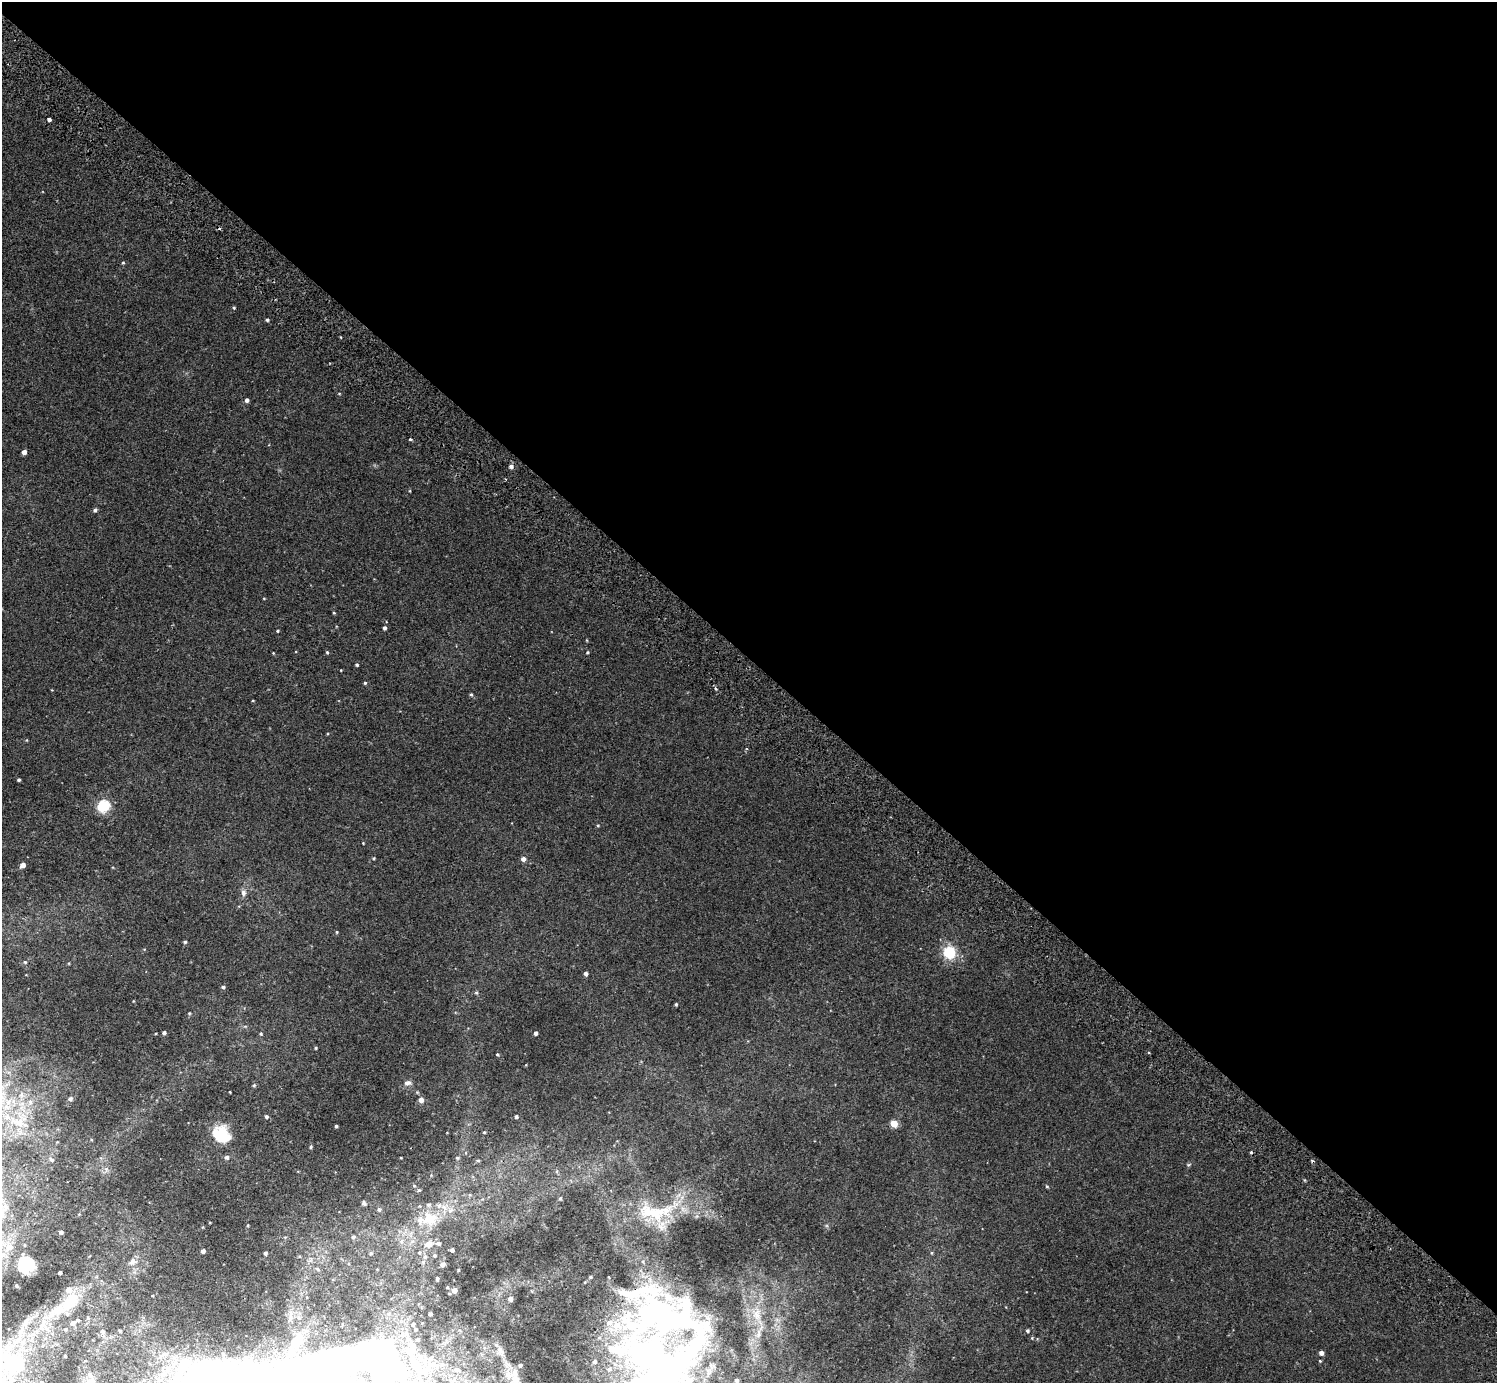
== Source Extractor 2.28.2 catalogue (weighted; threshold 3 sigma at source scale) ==
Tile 3 of 4 x 4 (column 3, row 1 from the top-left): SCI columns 3034-4528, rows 4348-5728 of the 6070 x 6072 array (HDU 1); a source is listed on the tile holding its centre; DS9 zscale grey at full resolution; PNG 1499 x 1385 px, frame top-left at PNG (2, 2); no overlay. Shown black and unused: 48% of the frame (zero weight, under 2 of 3 exposures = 3% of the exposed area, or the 3 px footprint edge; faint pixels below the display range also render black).
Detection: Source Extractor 2.28.2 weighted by HDU 2 'WHT'; one run over the whole footprint, this tile lists its part. Background 0.00818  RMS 0.0055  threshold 0.0245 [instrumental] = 3 sigma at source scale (4.5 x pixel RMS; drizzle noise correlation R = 1.50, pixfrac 1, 0.05/0.05 arcsec/px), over >= 5 px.
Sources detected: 158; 1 inside a brighter object's white glare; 3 cosmic-ray / hot-pixel residue — not listed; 24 inside a brighter listed object's ellipse — not listed separately; the other 130 listed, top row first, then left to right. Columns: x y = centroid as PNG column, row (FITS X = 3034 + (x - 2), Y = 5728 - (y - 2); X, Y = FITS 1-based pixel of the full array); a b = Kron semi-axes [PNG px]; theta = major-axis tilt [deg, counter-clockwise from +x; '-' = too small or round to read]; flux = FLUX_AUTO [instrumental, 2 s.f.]
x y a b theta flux
49 119 4 3 - 4.4
123 263 4 4 - 0.56
234 308 4 3 - 0.58
267 320 4 4 - 0.81
339 393 4 3 - 0.44
247 400 4 4 - 1.8
410 439 4 4 - 0.84
24 452 4 4 - 2.8
511 466 5 4 - 1.7
95 510 5 4 - 1.1
264 598 4 3 - 0.37
334 613 4 3 - 0.54
384 628 4 3 - 1.4
277 631 4 3 - 0.59
587 640 4 3 - 0.4
327 652 4 4 - 0.64
587 652 4 3 - 0.63
273 653 3 3 - 0.39
357 665 3 3 - 0.79
341 670 3 2 - 0.34
365 683 4 3 - 0.65
716 688 5 3 - 0.72
471 694 5 4 - 0.8
253 701 3 2 - 0.41
26 740 4 4 - 0.46
19 780 3 3 - 0.98
103 806 10 9 - 19
598 825 4 4 - 0.55
363 843 3 2 - 0.37
374 858 4 3 - 0.6
523 859 5 4 - 2.3
22 865 5 4 - 3.7
243 893 10 7 -84 2.2
337 932 4 3 - 0.55
185 942 4 3 - 0.91
949 952 11 10 - 19
25 962 5 4 - 0.76
69 963 5 3 - 0.45
585 973 4 3 - 1.7
223 987 4 4 - 1.1
476 993 5 4 - 0.76
676 1004 3 3 - 0.81
189 1013 5 4 - 0.58
245 1026 6 4 0 0.75
164 1033 4 4 - 1.5
535 1033 4 3 - 1.4
261 1034 5 4 - 0.77
316 1048 3 3 - 0.53
497 1054 4 4 - 0.72
407 1083 9 6 10 2.2
254 1085 5 4 - 0.77
230 1092 3 2 - 0.42
21 1095 9 6 72 2.1
70 1099 5 4 - 1.5
421 1100 4 4 - 3.8
30 1102 7 6 - 1.6
266 1117 4 4 - 1
516 1117 4 3 - 1.4
19 1122 14 11 -31 6.9
894 1123 5 4 - 16
336 1126 3 3 - 0.84
484 1132 4 3 - 0.52
221 1134 24 20 -44 15
311 1147 4 4 - 0.6
466 1153 5 3 - 0.51
227 1157 5 5 - 1.6
401 1158 3 2 - 0.38
457 1158 6 5 - 0.81
51 1160 6 5 - 1.1
478 1160 5 4 - 0.67
1188 1165 7 4 18 0.73
414 1185 5 3 - 0.51
1047 1186 4 3 - 0.66
419 1190 5 4 - 0.74
470 1195 7 5 21 1.1
560 1199 5 4 - 0.81
364 1203 5 4 - 0.91
379 1209 5 5 - 0.97
653 1212 68 30 5 42
79 1214 3 3 - 0.37
430 1218 23 20 -6 16
248 1225 4 3 - 0.44
61 1232 4 3 - 1.3
353 1237 5 5 - 0.87
401 1241 8 6 88 1.9
429 1244 10 8 24 4.2
9 1247 7 7 - 4.2
452 1250 4 4 - 1.5
203 1251 4 4 - 2.1
265 1253 4 3 - 1.3
371 1253 5 4 - 0.79
419 1253 5 4 - 0.78
932 1253 5 3 - 0.55
434 1255 4 4 - 1
425 1257 7 5 88 1.4
133 1261 10 8 34 2.5
25 1264 13 12 - 18
442 1265 5 5 - 1.8
317 1269 7 5 -29 0.87
458 1270 3 2 - 0.45
60 1273 3 3 - 1.4
437 1279 4 3 - 1
16 1286 3 3 - 0.71
447 1287 3 3 - 0.46
454 1290 4 4 - 3.9
449 1293 3 2 - 0.5
307 1297 4 3 - 0.42
510 1299 4 4 - 2.7
69 1302 33 16 43 17
430 1314 3 3 - 1.2
88 1318 4 4 - 0.44
77 1320 3 3 - 0.69
669 1320 113 68 -6 240
73 1323 4 4 - 2.4
413 1324 4 4 - 0.84
415 1329 3 3 - 0.75
120 1330 3 3 - 0.58
1028 1331 4 4 - 0.97
103 1332 6 5 - 1.1
1032 1338 4 4 - 0.49
417 1339 4 3 - 0.61
296 1341 34 14 63 16
1321 1353 4 4 - 2.4
65 1356 3 2 - 0.57
1320 1361 3 3 - 0.46
12 1362 38 32 -9 39
416 1365 42 16 -55 24
457 1370 8 4 -21 1.5
736 1380 3 3 - 1.3
516 1381 41 15 -72 11
Overlapping masked pixels (flux is a lower limit): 1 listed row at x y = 669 1320
Isophote crosses this tile's border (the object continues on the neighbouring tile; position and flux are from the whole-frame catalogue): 2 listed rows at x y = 12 1362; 516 1381